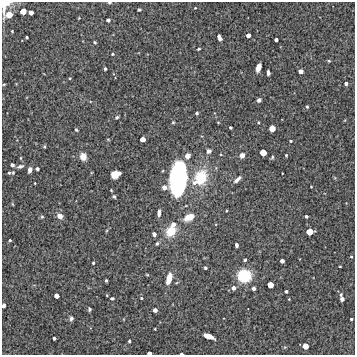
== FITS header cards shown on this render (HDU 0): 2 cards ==
NAXIS1  =                  353 /Length X axis
NAXIS2  =                  353 /Length Y axis

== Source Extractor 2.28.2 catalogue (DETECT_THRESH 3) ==
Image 353 x 353 px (HDU 0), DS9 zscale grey, 1 PNG px = 1 image px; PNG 357 x 357 px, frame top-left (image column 1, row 353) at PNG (2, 2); no overlay
Background 5940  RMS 260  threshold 789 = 3 sigma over >= 5 px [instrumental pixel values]
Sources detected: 107; all 107 listed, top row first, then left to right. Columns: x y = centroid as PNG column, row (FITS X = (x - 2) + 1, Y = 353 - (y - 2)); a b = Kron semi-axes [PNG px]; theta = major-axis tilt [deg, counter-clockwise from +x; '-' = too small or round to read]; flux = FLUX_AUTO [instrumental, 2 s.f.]
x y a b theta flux
109 3 5 3 - 2.2e+04
4 5 13 8 75 2.6e+05
195 8 3 2 - 1.2e+04
139 10 4 3 - 2.6e+04
23 11 5 5 - 1.7e+05
31 12 4 4 - 9.8e+04
9 15 8 6 22 2.2e+05
79 18 3 3 - 1.0e+04
108 20 4 3 - 5.1e+04
12 31 3 2 - 1.6e+04
248 35 4 4 - 9.0e+04
27 37 3 3 - 2.4e+04
219 37 6 3 -64 7.4e+04
276 40 3 3 - 4.6e+04
95 42 3 3 - 2.0e+04
199 49 4 2 - 1.9e+04
112 54 3 3 - 2.0e+04
329 61 4 3 - 1.6e+04
258 68 7 4 70 1.5e+05
105 69 3 3 - 2.6e+04
301 71 4 4 - 6.6e+04
268 73 5 3 - 5.5e+04
70 78 3 3 - 1.5e+04
346 83 3 3 - 4.5e+04
4 84 4 2 - 1.5e+04
259 100 4 4 - 4.4e+04
307 107 4 3 - 2.3e+04
197 113 3 3 - 2.2e+04
117 117 4 3 - 2.6e+04
173 122 4 3 - 1.8e+04
218 122 4 2 - 1.1e+04
230 127 3 3 - 2.4e+04
272 128 5 5 - 1.9e+05
76 130 4 3 - 2.3e+04
108 139 5 3 - 1.3e+04
143 139 4 4 - 1.2e+05
291 141 4 3 - 1.9e+04
44 146 4 3 - 2.1e+04
209 151 5 5 - 5.2e+04
263 153 5 5 - 2.0e+05
242 155 5 5 - 9.6e+04
286 155 3 3 - 2.1e+04
83 156 6 6 - 1.7e+05
187 156 6 5 - 8.6e+04
272 157 5 4 - 2.4e+04
20 158 5 3 - 1.6e+04
12 165 4 3 - 5.3e+04
20 166 9 5 18 4.9e+04
37 169 4 3 - 4.9e+04
30 170 5 4 - 7.3e+04
9 173 6 5 - 3.1e+04
115 174 9 6 25 1.9e+05
201 177 16 13 78 6.2e+05
178 178 27 13 87 3.0e+06
237 179 9 4 41 7.1e+04
35 183 3 2 - 1.3e+04
194 183 8 6 11 8.9e+04
164 187 6 6 - 7.0e+04
311 187 3 2 - 1.1e+04
111 190 3 2 - 1.3e+04
114 196 3 3 - 3.2e+04
12 204 5 3 - 1.5e+04
159 213 6 4 82 7.3e+04
60 216 7 6 - 1.1e+05
306 216 3 3 - 3.4e+04
42 217 5 4 - 2.2e+04
189 217 9 6 26 2.5e+05
173 224 7 6 - 7.1e+04
171 231 12 10 42 3.3e+05
310 232 6 5 - 2.1e+05
154 234 4 4 - 5.9e+04
10 240 3 3 - 2.2e+04
157 243 5 4 - 3.0e+04
236 245 4 3 - 4.4e+04
351 257 4 3 - 1.7e+04
245 260 3 3 - 2.4e+04
282 261 4 4 - 7.1e+04
93 263 3 3 - 2.6e+04
340 266 3 2 - 1.4e+04
205 268 3 3 - 2.6e+04
147 275 5 3 - 1.5e+04
244 276 12 11 - 6.5e+05
169 278 12 6 75 2.2e+05
106 280 3 3 - 3.1e+04
270 285 5 5 - 1.6e+05
233 288 5 5 - 6.6e+04
254 288 3 3 - 4.2e+04
286 291 3 3 - 2.9e+04
107 295 3 2 - 1.4e+04
56 296 4 4 - 9.6e+04
112 298 4 4 - 3.3e+04
141 298 4 4 - 1.7e+04
289 299 3 3 - 1.1e+04
342 299 7 5 -81 5.4e+04
4 305 4 3 - 6.0e+04
89 309 4 3 - 2.7e+04
155 310 4 4 - 8.0e+04
71 318 5 4 - 4.6e+04
351 319 3 3 - 2.1e+04
155 329 3 2 - 1.6e+04
208 336 9 4 -22 2.2e+05
54 338 3 3 - 4.0e+04
129 341 3 3 - 2.4e+04
305 346 5 5 - 1.7e+05
285 347 6 3 17 1.8e+04
149 353 4 3 - 7.3e+04
181 354 3 2 - 2.7e+04
At the frame edge (FLAGS 8, measured only in part): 5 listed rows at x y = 109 3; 4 5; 4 305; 149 353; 181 354